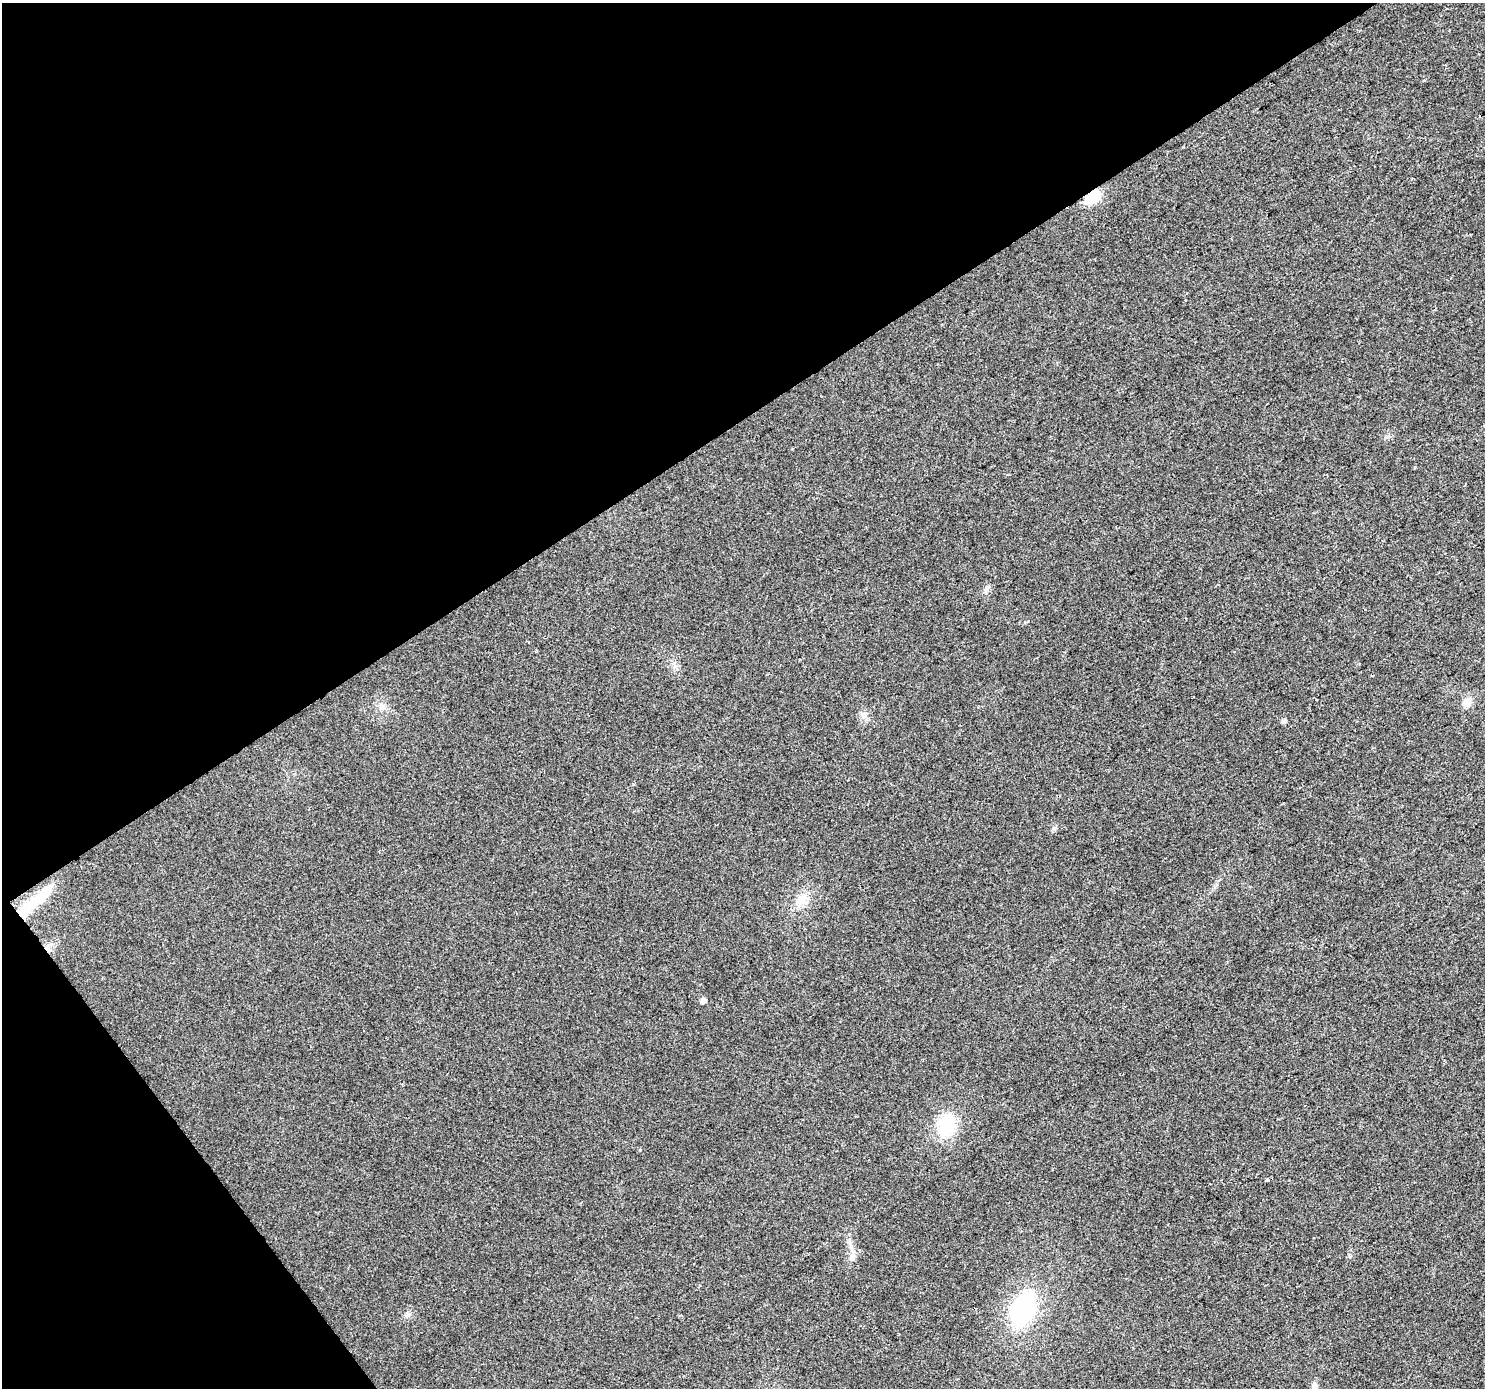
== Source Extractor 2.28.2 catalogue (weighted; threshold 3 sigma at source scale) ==
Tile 5 of 4 x 4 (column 1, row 2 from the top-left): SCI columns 5-1487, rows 2963-4348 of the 5937 x 5861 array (HDU 1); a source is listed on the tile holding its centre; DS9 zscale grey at full resolution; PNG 1487 x 1390 px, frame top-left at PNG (2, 3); no overlay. Shown black and unused: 35% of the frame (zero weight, under 2 of 3 exposures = <1% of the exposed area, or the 3 px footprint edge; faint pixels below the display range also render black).
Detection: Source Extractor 2.28.2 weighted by HDU 2 'WHT'; one run over the whole footprint, this tile lists its part. Background 0.031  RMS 0.0063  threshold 0.0284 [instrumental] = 3 sigma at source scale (4.5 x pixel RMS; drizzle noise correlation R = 1.50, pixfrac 1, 0.0396/0.0396 arcsec/px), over >= 5 px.
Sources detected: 17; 1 cosmic-ray / hot-pixel residue — not listed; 1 inside a brighter listed object's ellipse — not listed separately; the other 15 listed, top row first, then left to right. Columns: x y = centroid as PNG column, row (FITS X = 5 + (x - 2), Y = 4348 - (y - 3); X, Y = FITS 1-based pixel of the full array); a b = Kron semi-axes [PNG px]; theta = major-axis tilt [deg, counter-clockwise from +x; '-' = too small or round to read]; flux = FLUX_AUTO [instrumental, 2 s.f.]
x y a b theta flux
1092 197 15 9 36 19
986 589 8 5 47 1.7
1467 702 12 10 62 4.4
381 707 7 6 - 2.1
864 715 10 8 -84 3.3
1283 721 6 4 32 2.1
802 900 16 13 58 7.9
28 907 35 13 44 20
703 1001 5 5 - 3.3
946 1126 25 18 75 28
640 1149 3 3 - 2.3
1267 1180 4 3 - 0.98
852 1256 11 6 -80 3
1023 1309 27 17 68 86
1314 1386 13 7 80 2.8
Overlapping masked pixels (flux is a lower limit): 2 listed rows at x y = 1092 197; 28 907
Isophote crosses this tile's border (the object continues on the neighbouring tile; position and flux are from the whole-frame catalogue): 1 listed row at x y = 1314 1386
Unlisted compact peaks at least as high as the median listed source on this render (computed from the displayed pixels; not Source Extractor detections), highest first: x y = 1054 828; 1028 621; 675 666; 1424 80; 408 1314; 1350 1256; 792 449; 1387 437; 1215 887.